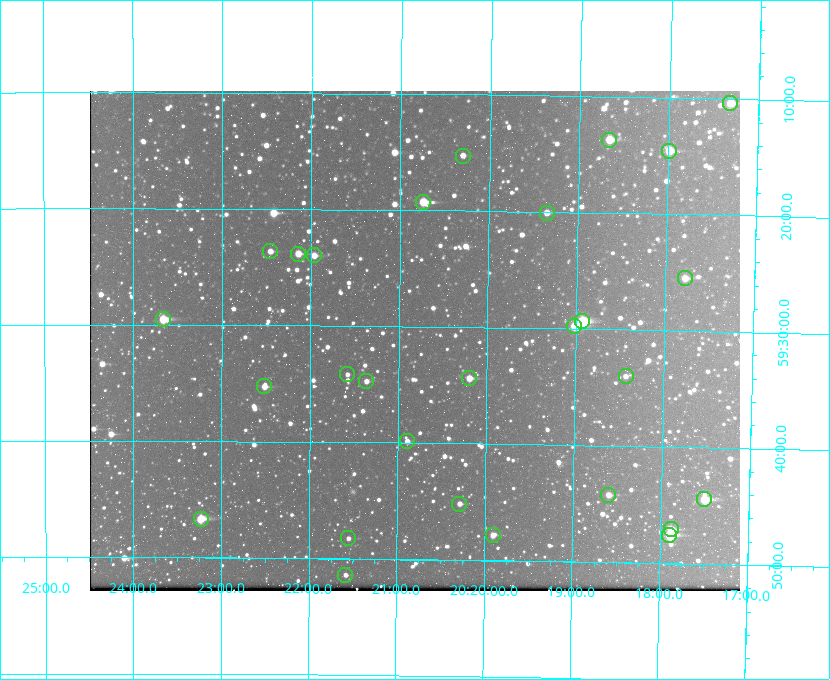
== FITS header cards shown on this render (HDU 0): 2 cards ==
NAXIS1  =                  650 / Width of table row in bytes
NAXIS2  =                  500 / Number of rows in table

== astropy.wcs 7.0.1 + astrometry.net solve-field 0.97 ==
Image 650 x 500 px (HDU 0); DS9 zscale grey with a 90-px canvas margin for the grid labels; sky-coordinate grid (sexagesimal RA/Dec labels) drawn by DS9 from the SOLVED WCS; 28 Tycho-2 reference stars matched to detected sources circled (green)
Header WCS: none
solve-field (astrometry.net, Tycho-2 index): SOLVED blind (the file carries no WCS)
Solved WCS: RA---TAN-SIP/DEC--TAN-SIP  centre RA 20:20:49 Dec +59:31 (305.20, +59.52 deg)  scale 5.16 arcsec/px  FOV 55.9' x 43.0'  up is +179 deg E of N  parity flipped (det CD > 0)
(file carries no celestial WCS; the grid is the blind solution)
Tycho-2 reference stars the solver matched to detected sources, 28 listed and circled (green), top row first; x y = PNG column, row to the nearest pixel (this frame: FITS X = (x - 90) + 1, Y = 500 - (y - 91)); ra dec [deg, ICRS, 3 dp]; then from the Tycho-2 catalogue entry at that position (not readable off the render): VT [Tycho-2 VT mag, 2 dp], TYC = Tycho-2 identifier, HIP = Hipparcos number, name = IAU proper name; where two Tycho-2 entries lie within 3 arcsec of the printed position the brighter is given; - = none
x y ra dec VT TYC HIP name
730 103 304.330 +59.173 10.23 3949-1563-1 - -
609 140 304.666 +59.228 9.63 3949-1325-1 - -
669 151 304.498 +59.243 9.91 3949-663-1 - -
463 156 305.075 +59.254 11.10 3949-857-1 - -
423 202 305.185 +59.322 8.95 3949-1869-1 - -
547 213 304.838 +59.335 10.93 3949-1877-1 - -
270 251 305.613 +59.394 10.81 3949-1261-1 - -
298 254 305.535 +59.397 10.37 3949-1383-1 - -
314 255 305.490 +59.400 10.79 3949-1179-1 - -
685 278 304.447 +59.425 10.97 3949-965-1 - -
163 319 305.915 +59.492 9.25 3949-1149-1 - -
582 321 304.733 +59.490 8.93 3949-1451-1 - -
574 326 304.755 +59.496 9.37 3949-615-1 - -
347 374 305.394 +59.570 11.70 3949-405-1 - -
626 376 304.607 +59.567 11.00 3949-1861-1 - -
469 378 305.049 +59.573 10.18 3949-1099-1 - -
366 381 305.340 +59.579 10.98 3949-39-1 - -
264 386 305.628 +59.588 10.19 3949-1517-1 - -
407 441 305.223 +59.664 11.52 3949-1631-1 - -
608 495 304.649 +59.737 10.61 3949-735-1 - -
704 499 304.376 +59.741 8.68 3949-423-1 - -
459 504 305.073 +59.753 11.06 3949-89-1 - -
201 519 305.808 +59.778 8.73 3949-715-1 100545 -
671 529 304.470 +59.785 9.54 3949-1615-1 - -
493 535 304.976 +59.797 11.33 3949-1031-1 - -
669 535 304.474 +59.793 10.98 3949-1187-1 100048 -
348 538 305.387 +59.804 11.49 3949-285-1 - -
345 575 305.395 +59.857 11.71 3949-313-1 - -